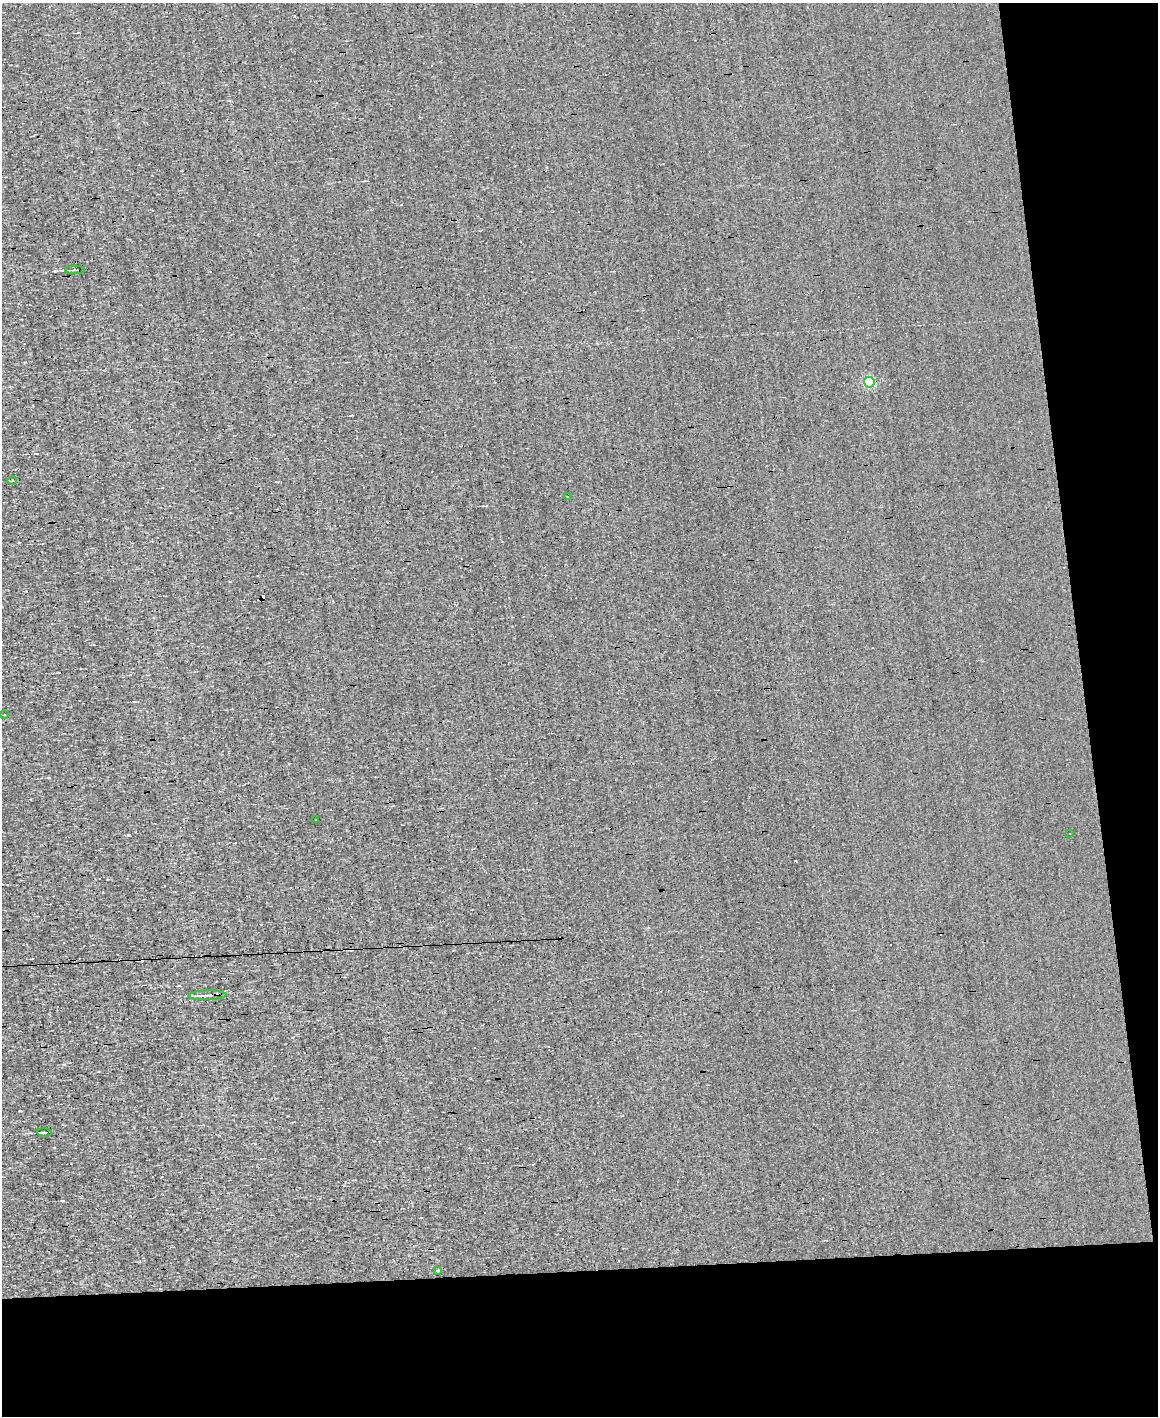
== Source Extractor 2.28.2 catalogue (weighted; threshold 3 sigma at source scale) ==
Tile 12 of 4 x 3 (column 4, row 3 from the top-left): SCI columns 3470-4625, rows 222-1635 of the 4625 x 4573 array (HDU 1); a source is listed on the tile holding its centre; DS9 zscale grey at full resolution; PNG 1160 x 1418 px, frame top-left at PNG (2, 3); each listed source drawn as its Kron ellipse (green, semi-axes under 4 px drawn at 4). Shown black and unused: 17% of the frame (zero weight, under 3 of 4 exposures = <1% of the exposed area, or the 3 px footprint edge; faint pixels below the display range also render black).
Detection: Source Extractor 2.28.2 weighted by HDU 2 'WHT'; one run over the whole footprint, this tile lists its part. Background 1.57e-04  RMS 0.04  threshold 0.179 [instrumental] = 3 sigma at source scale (4.5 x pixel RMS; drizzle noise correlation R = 1.50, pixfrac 1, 0.05/0.05 arcsec/px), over >= 5 px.
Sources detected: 17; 7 cosmic-ray / hot-pixel residue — neither listed nor drawn; the other 10 listed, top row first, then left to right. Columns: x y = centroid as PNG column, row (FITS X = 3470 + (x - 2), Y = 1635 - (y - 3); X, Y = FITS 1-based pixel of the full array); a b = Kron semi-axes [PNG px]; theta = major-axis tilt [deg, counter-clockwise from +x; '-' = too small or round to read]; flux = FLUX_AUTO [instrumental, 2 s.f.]
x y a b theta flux
75 270 10 3 1 6.5
869 382 5 5 - 290
12 481 5 3 - 3.1
568 496 3 3 - 12
4 715 3 2 - 4.1
316 820 3 2 - 4.9
1070 834 3 2 - 3.1
207 995 19 4 2 27
44 1132 7 2 -5 5.1
438 1270 4 3 - 3.7
Unlisted compact peaks at least as high as the median listed source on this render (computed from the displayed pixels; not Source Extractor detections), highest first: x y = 129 835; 55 271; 20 1111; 63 1201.